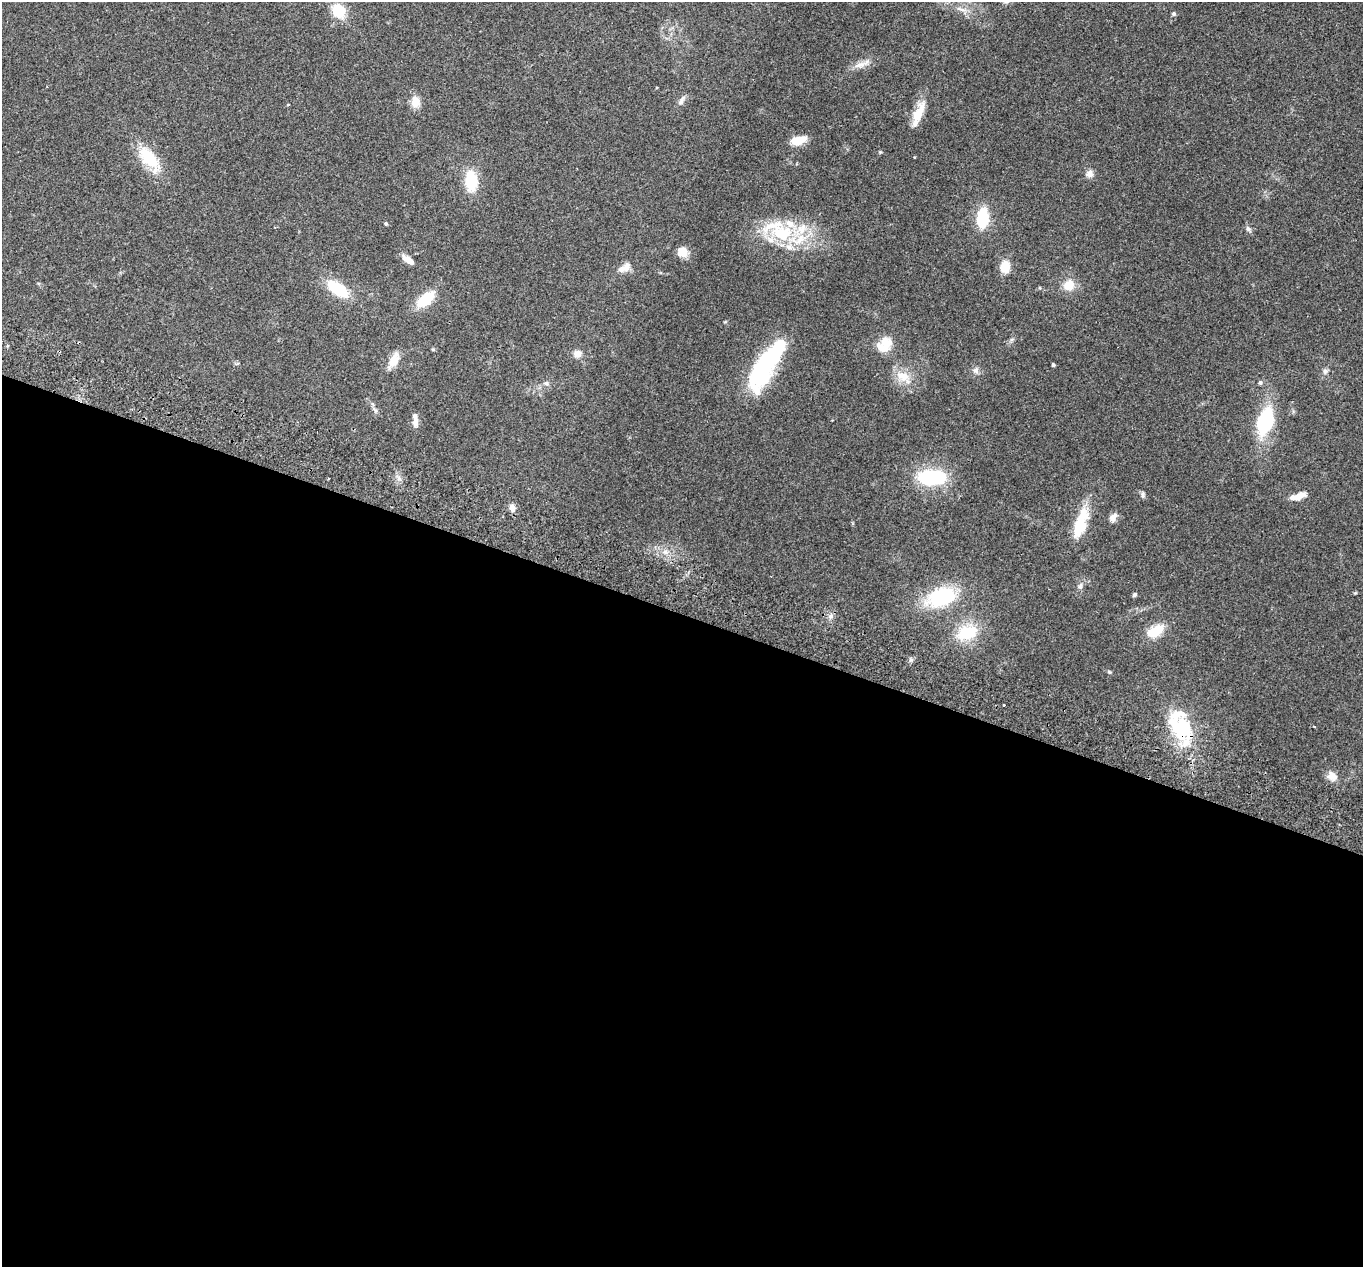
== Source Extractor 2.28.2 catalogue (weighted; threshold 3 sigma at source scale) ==
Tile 14 of 4 x 4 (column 2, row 4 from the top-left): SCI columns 1388-2748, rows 192-1456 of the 5499 x 5574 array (HDU 1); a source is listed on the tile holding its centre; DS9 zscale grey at full resolution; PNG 1365 x 1269 px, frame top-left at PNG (2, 2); no overlay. Shown black and unused: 52% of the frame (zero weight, under 2 of 3 exposures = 3% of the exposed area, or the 3 px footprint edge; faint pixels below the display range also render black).
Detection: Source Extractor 2.28.2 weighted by HDU 2 'WHT'; one run over the whole footprint, this tile lists its part. Background 0.0941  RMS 0.0088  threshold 0.0396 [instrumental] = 3 sigma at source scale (4.5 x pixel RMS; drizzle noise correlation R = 1.50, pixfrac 1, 0.05/0.05 arcsec/px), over >= 5 px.
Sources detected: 64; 1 inside a brighter object's white glare — not listed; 10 inside a brighter listed object's ellipse — not listed separately; the other 53 listed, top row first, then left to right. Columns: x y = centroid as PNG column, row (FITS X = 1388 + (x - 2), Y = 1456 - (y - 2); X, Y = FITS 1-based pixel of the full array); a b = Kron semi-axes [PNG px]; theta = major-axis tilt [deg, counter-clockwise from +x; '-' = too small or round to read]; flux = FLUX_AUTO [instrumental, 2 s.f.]
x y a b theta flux
961 9 17 4 -16 4.6
338 11 13 11 -46 24
1174 14 5 5 - 1.5
861 64 26 7 20 7.3
681 100 14 6 69 3.3
415 102 12 10 85 9.8
288 104 4 3 - 0.62
919 113 30 10 66 15
798 140 17 9 12 13
149 158 33 16 -54 33
1090 174 9 9 - 4.5
471 181 20 11 -88 32
982 218 16 9 84 41
386 224 4 4 - 1.4
1248 229 8 6 -72 2.2
781 233 35 24 -30 55
682 252 11 9 -49 10
408 259 15 9 -23 5.8
626 267 16 11 52 6.6
1005 267 13 10 83 13
1069 285 14 12 30 12
338 289 25 12 -36 31
425 299 22 11 39 26
882 347 22 16 66 15
433 349 5 4 - 0.94
577 354 9 7 -5 6.4
394 360 19 10 65 11
765 364 53 17 60 120
1053 365 3 3 - 1.3
976 370 9 7 85 3.3
1325 371 8 6 75 2.5
903 376 20 13 -18 14
1260 382 5 5 - 1.7
546 383 6 5 - 1.8
1265 421 27 15 72 60
415 422 11 6 -89 5.3
932 477 31 16 -1 57
1143 494 8 5 87 1.8
1298 496 16 7 25 8.3
512 508 9 6 -79 4.7
1112 518 10 7 -41 3.9
1081 523 39 14 73 29
665 552 6 5 - 2.4
1080 586 9 5 69 2.6
1135 595 5 4 - 1.8
941 597 31 18 23 64
830 616 7 4 19 2
1155 631 26 13 29 17
967 633 24 15 14 33
1109 672 6 4 -45 1.1
1004 705 3 2 - 1.3
1181 729 45 26 -59 61
1332 776 13 10 -37 7.4
Overlapping masked pixels (flux is a lower limit): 1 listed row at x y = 1181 729
Unlisted compact peaks at least as high as the median listed source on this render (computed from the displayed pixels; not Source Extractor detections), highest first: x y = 911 660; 880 152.